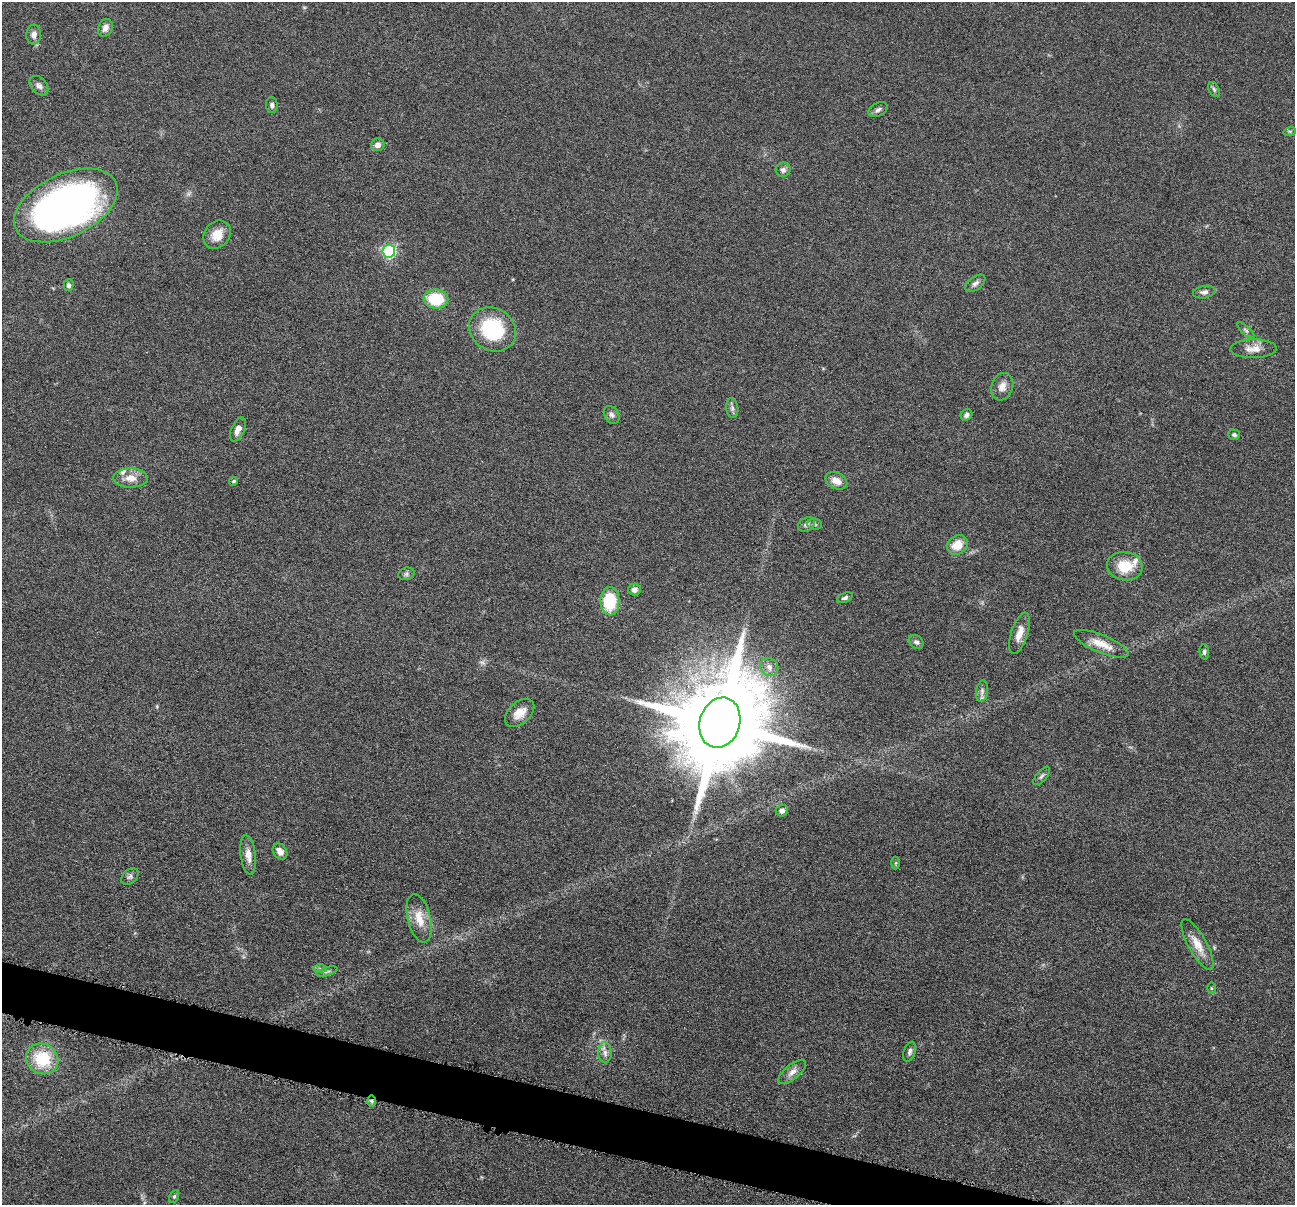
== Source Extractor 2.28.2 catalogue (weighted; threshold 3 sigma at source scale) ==
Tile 6 of 4 x 4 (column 2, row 2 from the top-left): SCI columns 1299-2591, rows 2661-3863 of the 5181 x 5198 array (HDU 1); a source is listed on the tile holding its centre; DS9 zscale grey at full resolution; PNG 1297 x 1207 px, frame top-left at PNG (2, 2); each listed source drawn as its Kron ellipse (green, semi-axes under 4 px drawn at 4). Shown black and unused: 3% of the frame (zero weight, under 4 of 8 exposures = <1% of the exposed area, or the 3 px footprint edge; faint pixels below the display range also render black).
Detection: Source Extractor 2.28.2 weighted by HDU 2 'WHT'; one run over the whole footprint, this tile lists its part. Background 0.0374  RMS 0.0039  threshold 0.0159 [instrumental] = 3 sigma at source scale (4.09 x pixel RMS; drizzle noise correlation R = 1.36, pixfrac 0.8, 0.05/0.05 arcsec/px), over >= 5 px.
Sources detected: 65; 1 too faint to see at this stretch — neither listed nor drawn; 3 inside a brighter listed object's ellipse — not listed separately; the other 61 listed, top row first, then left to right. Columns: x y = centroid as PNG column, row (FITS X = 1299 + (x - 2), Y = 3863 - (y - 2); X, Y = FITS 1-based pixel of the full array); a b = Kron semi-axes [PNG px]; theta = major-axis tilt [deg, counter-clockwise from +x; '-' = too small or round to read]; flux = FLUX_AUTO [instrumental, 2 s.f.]
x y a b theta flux
105 28 9 7 63 1.9
34 35 10 7 86 1.8
39 86 11 7 -49 1.5
1214 89 8 5 -63 0.73
272 105 8 6 -87 1
878 110 10 6 27 1.2
1290 131 6 4 18 0.49
378 145 7 6 - 1.8
783 170 7 7 - 1.4
66 205 55 31 25 180
217 235 15 12 50 5.4
389 251 6 6 - 54
975 283 11 6 37 1.3
69 285 6 5 - 0.9
1204 292 11 6 9 1.3
436 299 12 9 -8 14
492 329 24 21 -34 25
1246 330 10 4 -42 0.76
1254 349 23 9 1 3.9
1002 387 14 10 69 2.8
732 408 10 6 -81 1.1
611 415 9 7 -58 1.3
966 415 6 5 - 1.2
238 429 13 6 66 2.6
1234 435 6 5 - 0.84
131 478 17 9 -1 3.9
234 481 4 4 - 0.53
836 481 11 8 -26 3.6
815 524 7 5 -4 0.79
806 525 9 6 31 1.1
957 545 11 9 39 5.8
1125 566 18 14 -6 9.6
406 574 8 6 16 0.95
634 590 6 6 - 1.7
845 598 8 5 21 0.96
610 601 14 9 90 17
1019 633 22 8 72 4.3
916 642 8 6 -40 1.1
1101 644 29 9 -22 6.1
1204 652 7 4 -85 0.76
769 667 10 8 -48 2
982 691 11 6 81 1.2
520 713 17 11 42 4.8
720 723 25 20 72 9500
1042 776 11 5 49 0.92
782 811 6 6 - 1.4
280 851 9 6 -53 2.4
248 855 20 7 -83 3.1
896 863 6 4 88 0.46
130 877 10 6 40 1.1
419 918 25 11 -76 6.4
1197 944 28 9 -61 5.4
320 969 7 4 0 0.8
327 971 11 3 15 0.88
1211 988 5 3 - 0.41
910 1052 10 6 71 1.1
605 1053 10 6 -89 1.7
42 1059 16 15 - 15
792 1072 17 7 39 2.4
371 1101 6 4 -88 0.76
174 1196 7 4 62 0.56
Overlapping masked pixels (flux is a lower limit): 1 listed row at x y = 371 1101